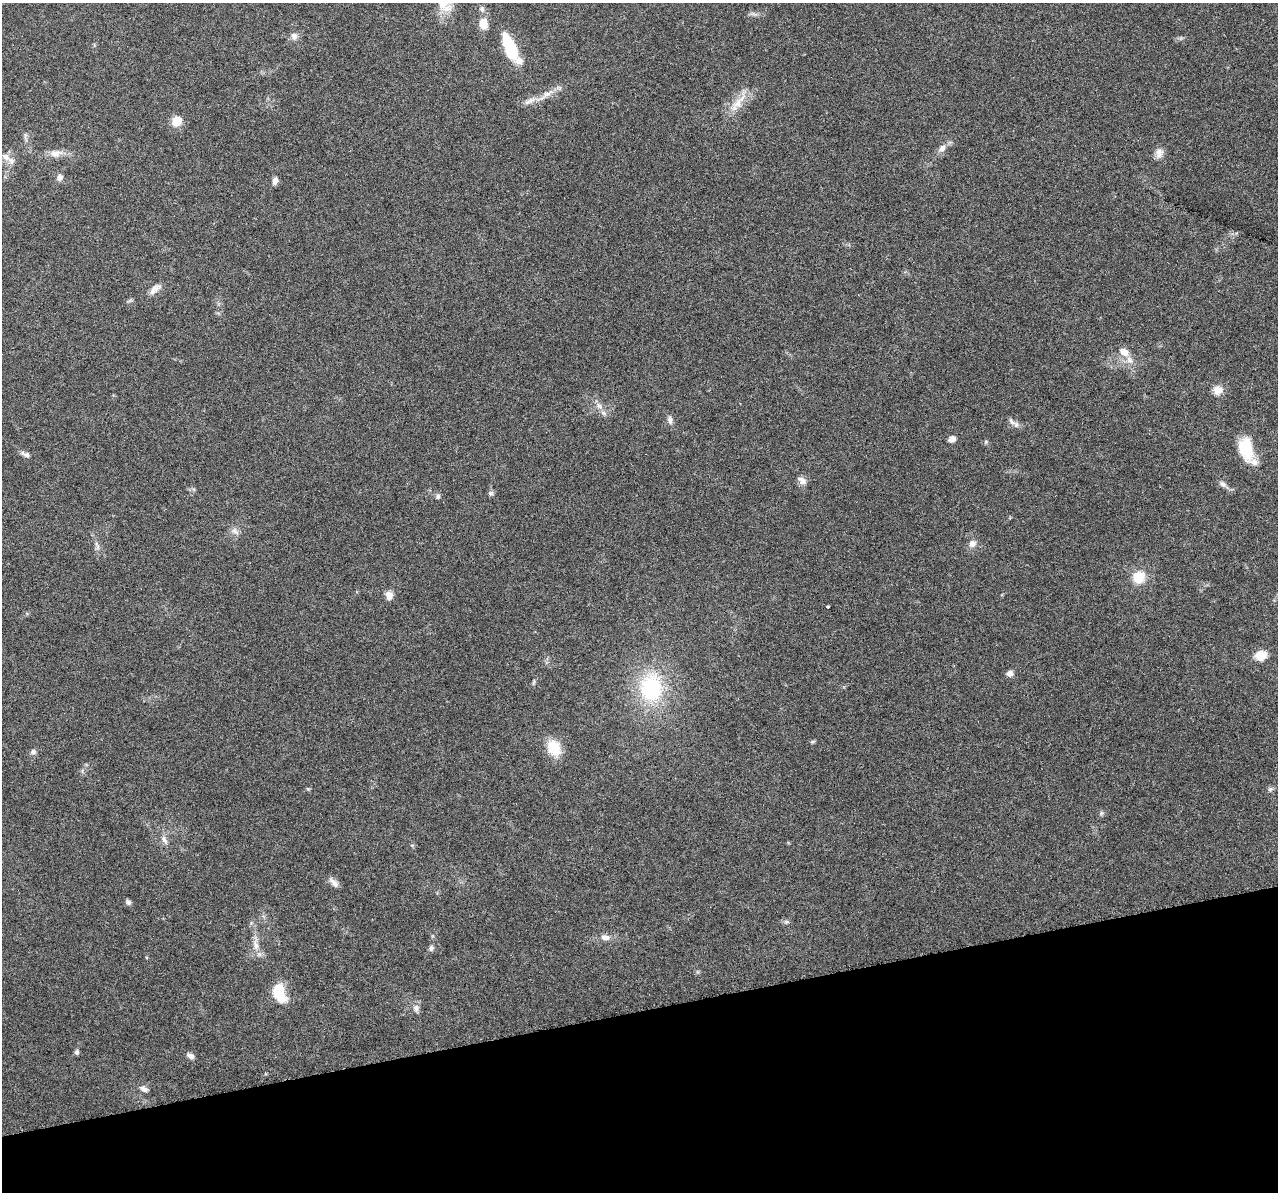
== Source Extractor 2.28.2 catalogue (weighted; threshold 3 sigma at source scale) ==
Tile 14 of 4 x 4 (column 2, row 4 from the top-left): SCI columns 1278-2553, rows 48-1237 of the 5108 x 4904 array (HDU 1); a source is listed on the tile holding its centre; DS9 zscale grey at full resolution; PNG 1280 x 1194 px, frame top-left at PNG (2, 3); no overlay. Shown black and unused: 15% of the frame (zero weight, under 3 of 6 exposures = <1% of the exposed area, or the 3 px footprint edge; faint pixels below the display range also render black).
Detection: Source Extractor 2.28.2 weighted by HDU 2 'WHT'; one run over the whole footprint, this tile lists its part. Background 0.0444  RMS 0.0026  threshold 0.0106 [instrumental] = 3 sigma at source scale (4.09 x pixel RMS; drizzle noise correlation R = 1.36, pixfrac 0.8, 0.0396/0.0396 arcsec/px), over >= 5 px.
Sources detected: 59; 6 inside a brighter listed object's ellipse — not listed separately; the other 53 listed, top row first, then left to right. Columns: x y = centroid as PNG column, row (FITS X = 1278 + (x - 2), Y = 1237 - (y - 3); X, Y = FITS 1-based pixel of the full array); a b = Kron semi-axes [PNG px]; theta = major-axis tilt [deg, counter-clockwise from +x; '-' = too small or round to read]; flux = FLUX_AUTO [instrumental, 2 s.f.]
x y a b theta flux
482 9 9 6 -62 0.77
483 23 12 10 -79 2.9
294 36 10 9 - 1.2
510 48 25 9 -69 14
546 95 28 7 35 2.6
737 103 18 10 45 3.4
176 121 6 6 - 9
942 148 11 8 49 1.3
1159 153 15 9 74 1.6
56 154 17 9 11 2.2
6 157 14 9 -37 1.8
60 177 10 7 61 0.93
275 181 10 6 74 1
155 289 19 8 39 1.7
1124 352 13 9 -32 2.2
1218 390 12 11 - 2.1
599 406 10 7 -35 1.2
670 420 11 7 -82 1
1016 425 8 8 - 0.88
952 439 8 6 30 1.2
1246 449 29 16 -77 8
25 454 14 5 -22 0.87
802 481 13 8 -36 1.3
1223 484 10 7 -38 0.97
491 493 7 6 - 0.53
438 496 7 6 - 0.52
235 531 11 7 -46 1.1
972 543 10 8 52 1.4
98 547 7 4 89 0.59
1139 577 15 14 - 5
389 595 11 8 -72 1.6
828 607 3 3 - 0.68
1261 656 13 11 14 3.4
1010 673 8 7 - 1
651 688 33 27 -88 21
812 742 6 4 17 0.36
554 747 14 11 -65 7.6
33 752 7 7 - 0.71
308 789 5 4 - 0.29
1270 789 8 6 21 0.53
1101 813 7 5 22 0.5
164 840 14 6 -57 1.1
334 883 16 6 -46 1.2
128 902 8 6 -46 0.65
786 922 6 5 - 0.43
605 937 12 8 -7 1.4
256 945 16 7 -74 1.9
431 948 9 6 71 0.63
279 993 21 12 -73 7.1
416 1008 10 8 82 1.1
76 1052 6 5 - 0.55
190 1056 9 6 -27 0.91
144 1089 11 6 -26 0.96